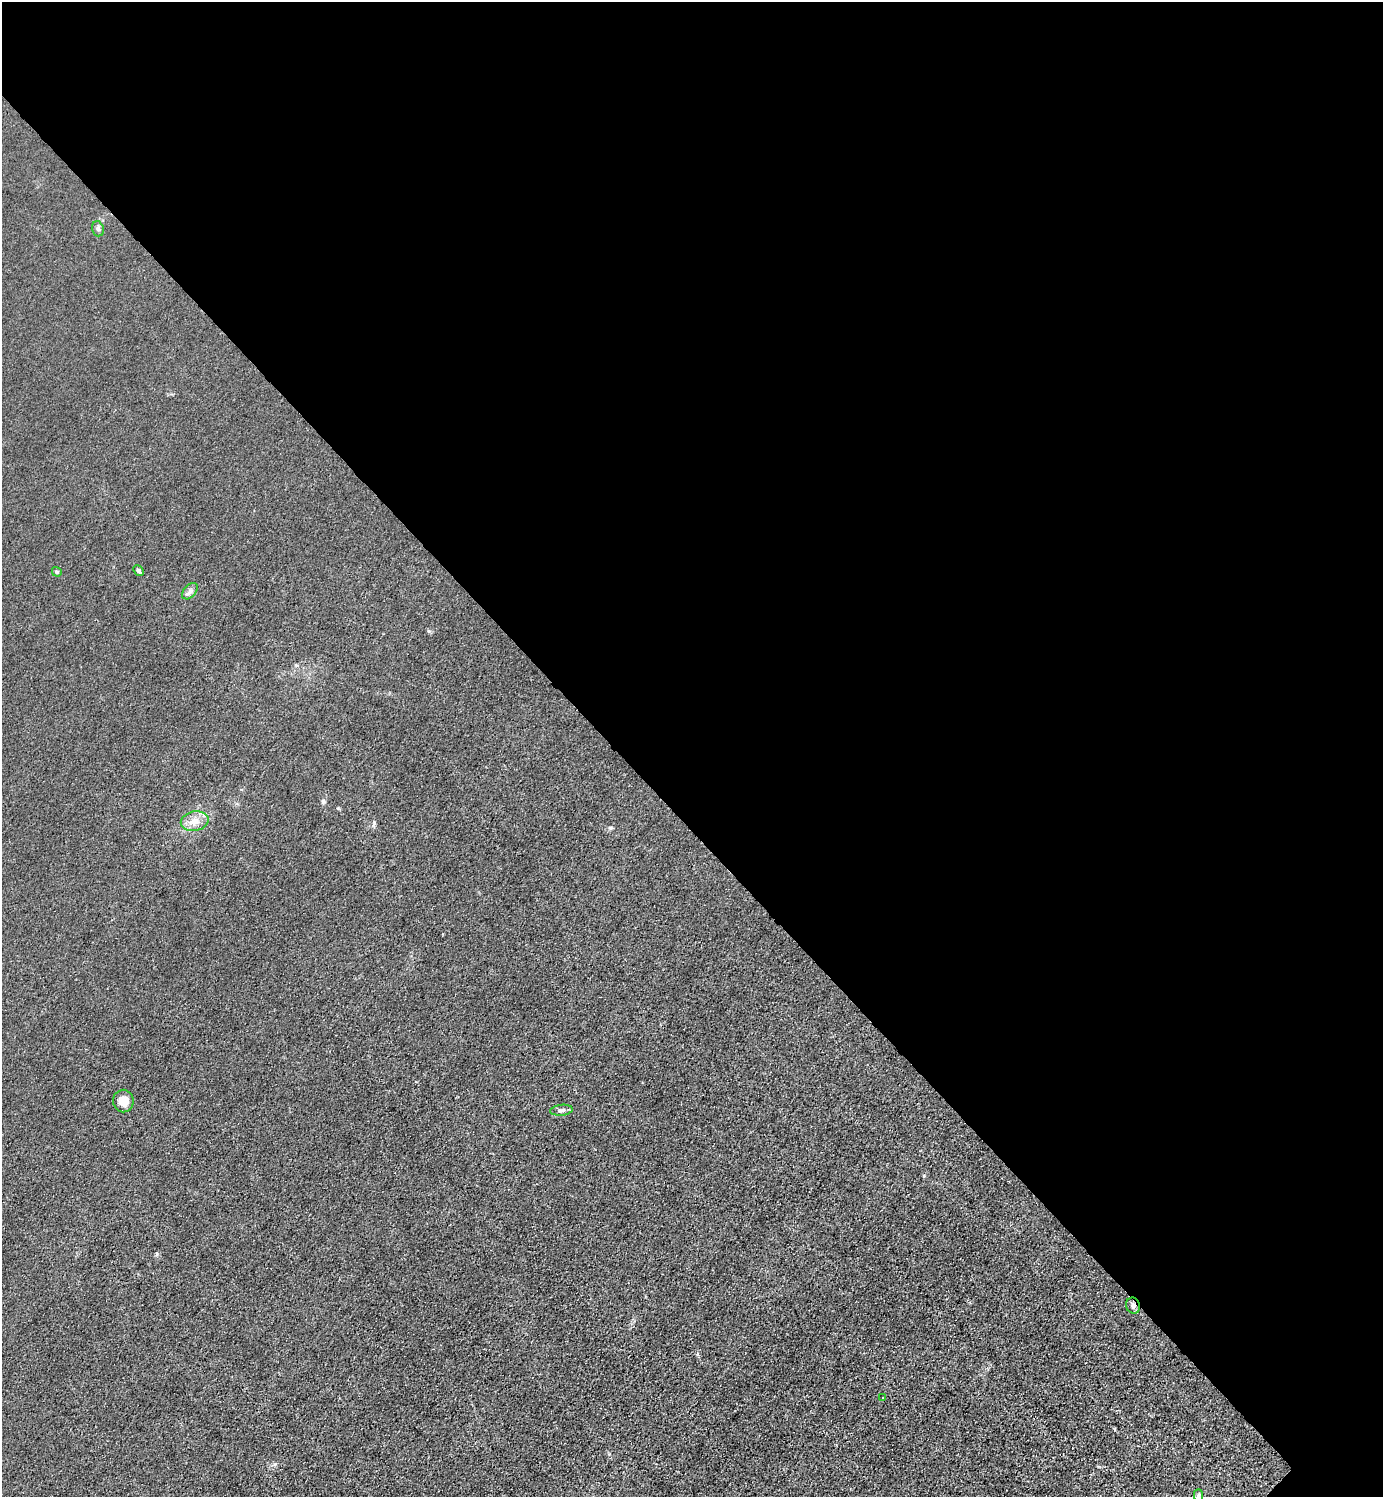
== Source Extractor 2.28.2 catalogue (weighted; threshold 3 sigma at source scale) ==
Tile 3 of 4 x 4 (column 3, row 1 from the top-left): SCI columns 3065-4445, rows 4488-5982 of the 5985 x 5985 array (HDU 1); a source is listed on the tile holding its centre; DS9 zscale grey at full resolution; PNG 1385 x 1499 px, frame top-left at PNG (2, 2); each listed source drawn as its Kron ellipse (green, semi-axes under 4 px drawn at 4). Shown black and unused: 55% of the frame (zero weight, under 3 of 4 exposures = <1% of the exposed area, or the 3 px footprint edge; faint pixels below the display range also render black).
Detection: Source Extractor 2.28.2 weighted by HDU 2 'WHT'; one run over the whole footprint, this tile lists its part. Background 0.0214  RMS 0.0062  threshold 0.028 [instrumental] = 3 sigma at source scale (4.5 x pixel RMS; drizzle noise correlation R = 1.50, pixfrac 1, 0.05/0.05 arcsec/px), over >= 5 px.
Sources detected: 10; all 10 listed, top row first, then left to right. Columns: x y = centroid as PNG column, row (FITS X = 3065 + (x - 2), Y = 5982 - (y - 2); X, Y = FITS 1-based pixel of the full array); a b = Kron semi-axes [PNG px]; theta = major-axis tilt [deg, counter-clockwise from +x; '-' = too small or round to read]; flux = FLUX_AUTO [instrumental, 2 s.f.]
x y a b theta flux
98 229 8 5 -74 1.5
138 571 6 4 -48 1.1
57 572 5 4 - 1.2
190 591 9 6 48 2.1
195 821 14 9 12 5.8
123 1101 11 10 - 7.9
561 1110 11 5 6 2
1133 1306 8 7 - 2.1
882 1398 3 2 - 0.41
1198 1496 7 4 -89 1.4
Overlapping masked pixels (flux is a lower limit): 1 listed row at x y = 1133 1306
Isophote crosses this tile's border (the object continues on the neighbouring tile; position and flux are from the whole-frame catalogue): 1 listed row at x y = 1198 1496
Unlisted compact peaks at least as high as the median listed source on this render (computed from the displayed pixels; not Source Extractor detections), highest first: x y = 610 828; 374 823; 275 1464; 323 801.